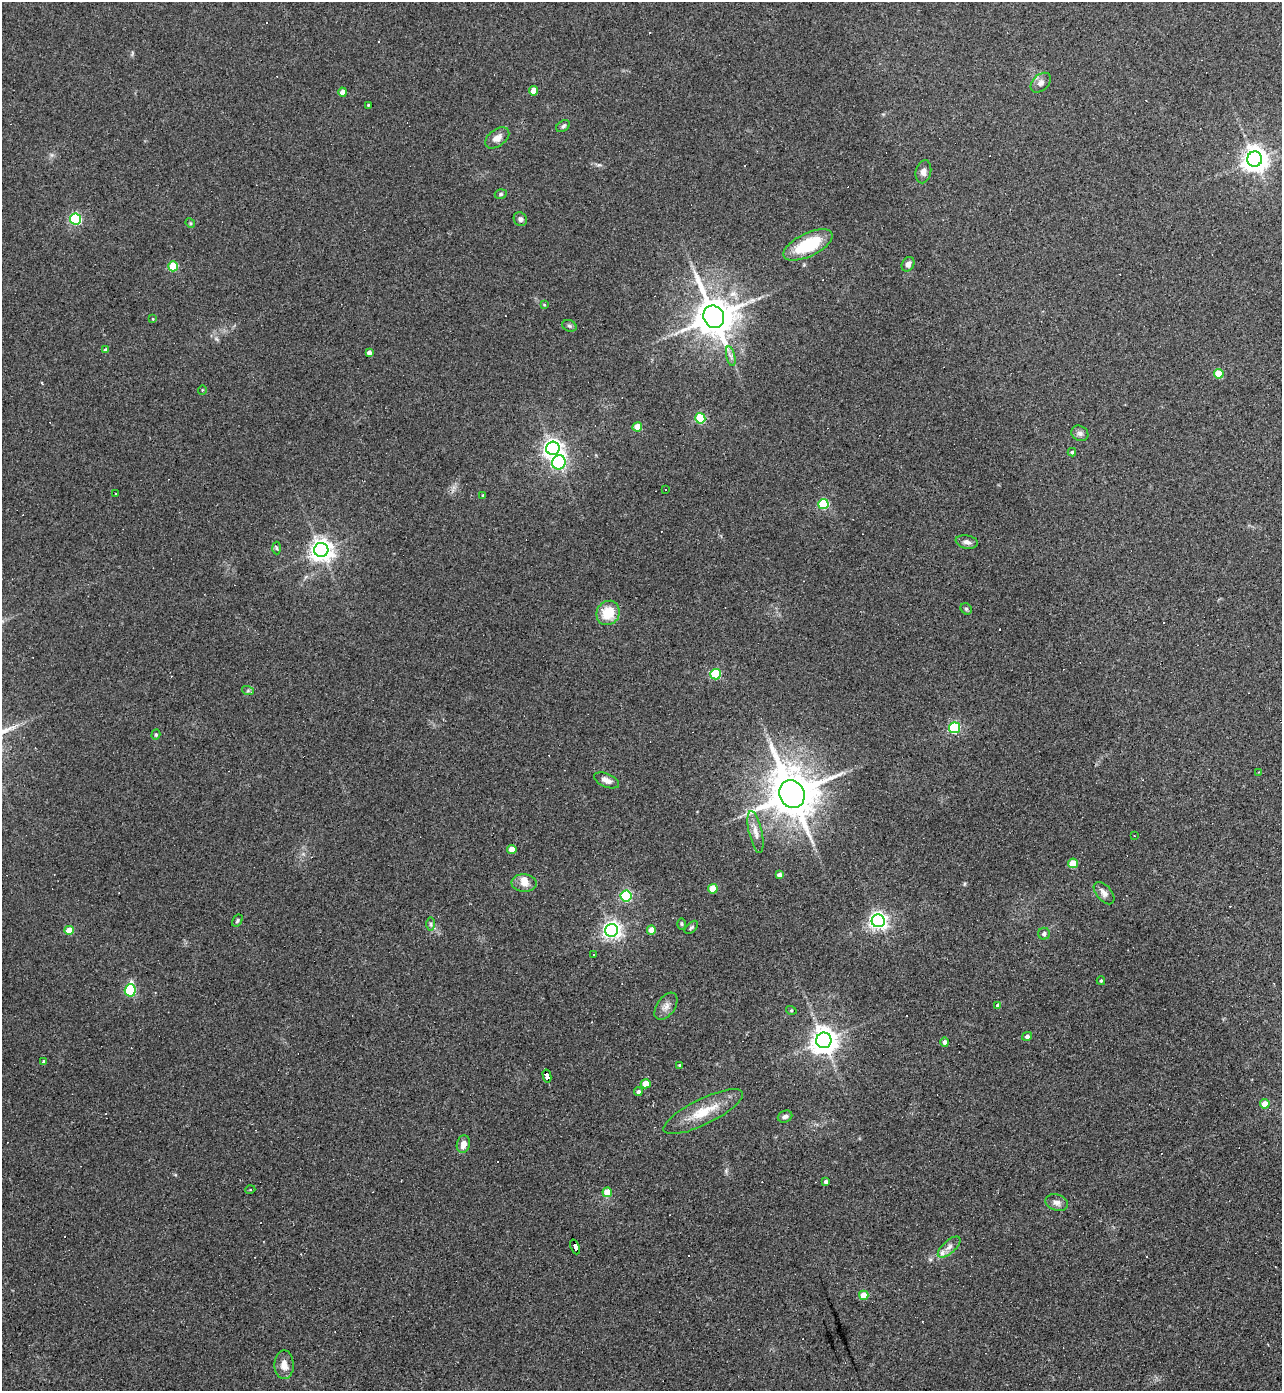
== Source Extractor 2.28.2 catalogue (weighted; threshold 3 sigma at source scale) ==
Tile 6 of 4 x 4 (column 2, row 2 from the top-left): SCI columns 1425-2704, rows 2778-4166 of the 5540 x 5554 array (HDU 1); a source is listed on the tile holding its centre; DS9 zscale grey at full resolution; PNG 1284 x 1393 px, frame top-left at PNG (2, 2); each listed source drawn as its Kron ellipse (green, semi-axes under 4 px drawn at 4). Shown black and unused: <1% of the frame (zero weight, under 3 of 4 exposures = <1% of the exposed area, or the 3 px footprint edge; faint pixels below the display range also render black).
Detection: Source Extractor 2.28.2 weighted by HDU 2 'WHT'; one run over the whole footprint, this tile lists its part. Background 0.067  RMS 0.0076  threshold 0.0344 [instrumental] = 3 sigma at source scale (4.5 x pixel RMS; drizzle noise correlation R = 1.50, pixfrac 1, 0.05/0.05 arcsec/px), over >= 5 px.
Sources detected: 119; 27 cosmic-ray / hot-pixel residue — neither listed nor drawn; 2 inside a brighter listed object's ellipse — not listed separately; the other 90 listed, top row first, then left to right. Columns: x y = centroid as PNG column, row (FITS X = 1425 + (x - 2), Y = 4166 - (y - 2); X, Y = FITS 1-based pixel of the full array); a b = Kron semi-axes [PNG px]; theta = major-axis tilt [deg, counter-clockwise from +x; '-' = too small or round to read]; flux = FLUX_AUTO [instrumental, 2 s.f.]
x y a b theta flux
1041 83 12 8 43 3.5
534 91 4 4 - 14
343 92 4 4 - 6.6
368 105 3 2 - 0.64
563 126 7 5 32 1.6
497 138 14 8 37 5.8
1255 159 7 7 - 760
923 172 11 7 77 3.9
501 194 6 4 17 1.2
75 219 5 5 - 89
520 219 7 6 - 2.2
190 223 5 4 - 0.89
808 245 27 11 26 37
908 264 8 6 60 3.2
173 266 5 5 - 33
544 305 4 4 - 0.75
714 317 11 10 - 2500
153 319 4 2 - 0.5
569 326 7 5 -21 1.6
106 350 4 4 - 2.7
369 352 4 4 - 3.4
731 356 10 4 -77 2.5
1219 374 5 4 - 26
202 390 5 3 - 0.58
700 418 5 5 - 49
637 427 5 4 - 15
1080 433 9 7 -30 2.5
553 448 7 6 - 390
1072 452 4 4 - 1
559 462 7 6 - 120
666 490 3 3 - 3.6
115 494 3 3 - 1.8
483 495 3 3 - 0.85
823 504 5 5 - 56
967 542 11 6 -11 3
277 548 6 4 -88 1.1
321 550 7 7 - 580
966 609 6 5 - 1.4
608 613 12 11 - 18
715 674 5 5 - 56
248 691 6 4 -18 1.1
954 728 5 5 - 80
156 735 5 4 - 1
1258 772 3 2 - 0.94
606 780 13 6 -23 4.5
792 794 14 12 -64 3600
755 832 21 6 -77 6.5
1134 836 3 2 - 0.8
512 849 4 4 - 8.2
1073 863 5 5 - 19
780 875 4 4 - 4.2
524 883 12 8 -2 6.2
713 889 5 4 - 19
1104 893 13 7 -49 4.2
626 896 5 5 - 83
237 921 7 4 59 1.2
878 921 6 6 - 330
431 924 7 4 -90 1.5
681 924 6 4 -89 0.93
691 927 8 4 45 1.3
69 930 4 4 - 13
612 930 6 6 - 330
651 930 4 4 - 10
1044 934 6 6 - 2.1
593 955 3 2 - 0.62
1101 981 4 3 - 1.1
130 990 6 5 - 66
998 1005 4 4 - 2.3
666 1006 15 9 55 4.9
791 1010 5 3 - 0.77
1027 1036 5 4 - 2.4
824 1040 8 7 - 900
945 1042 4 4 - 2.6
44 1062 4 3 - 1.2
680 1065 3 3 - 1.5
547 1076 7 4 -78 100
646 1084 5 4 - 11
638 1092 4 4 - 2.5
1265 1104 4 4 - 9.8
703 1112 44 13 26 21
785 1116 7 5 24 2.2
463 1144 9 6 75 5.1
826 1182 3 3 - 2
250 1190 5 3 - 0.69
607 1192 5 5 - 15
1057 1203 11 8 -18 3.8
575 1247 8 3 -69 130
949 1247 14 6 42 4.1
864 1295 4 4 - 15
284 1365 14 9 -89 6.8
Overlapping masked pixels (flux is a lower limit): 2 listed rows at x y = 547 1076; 575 1247